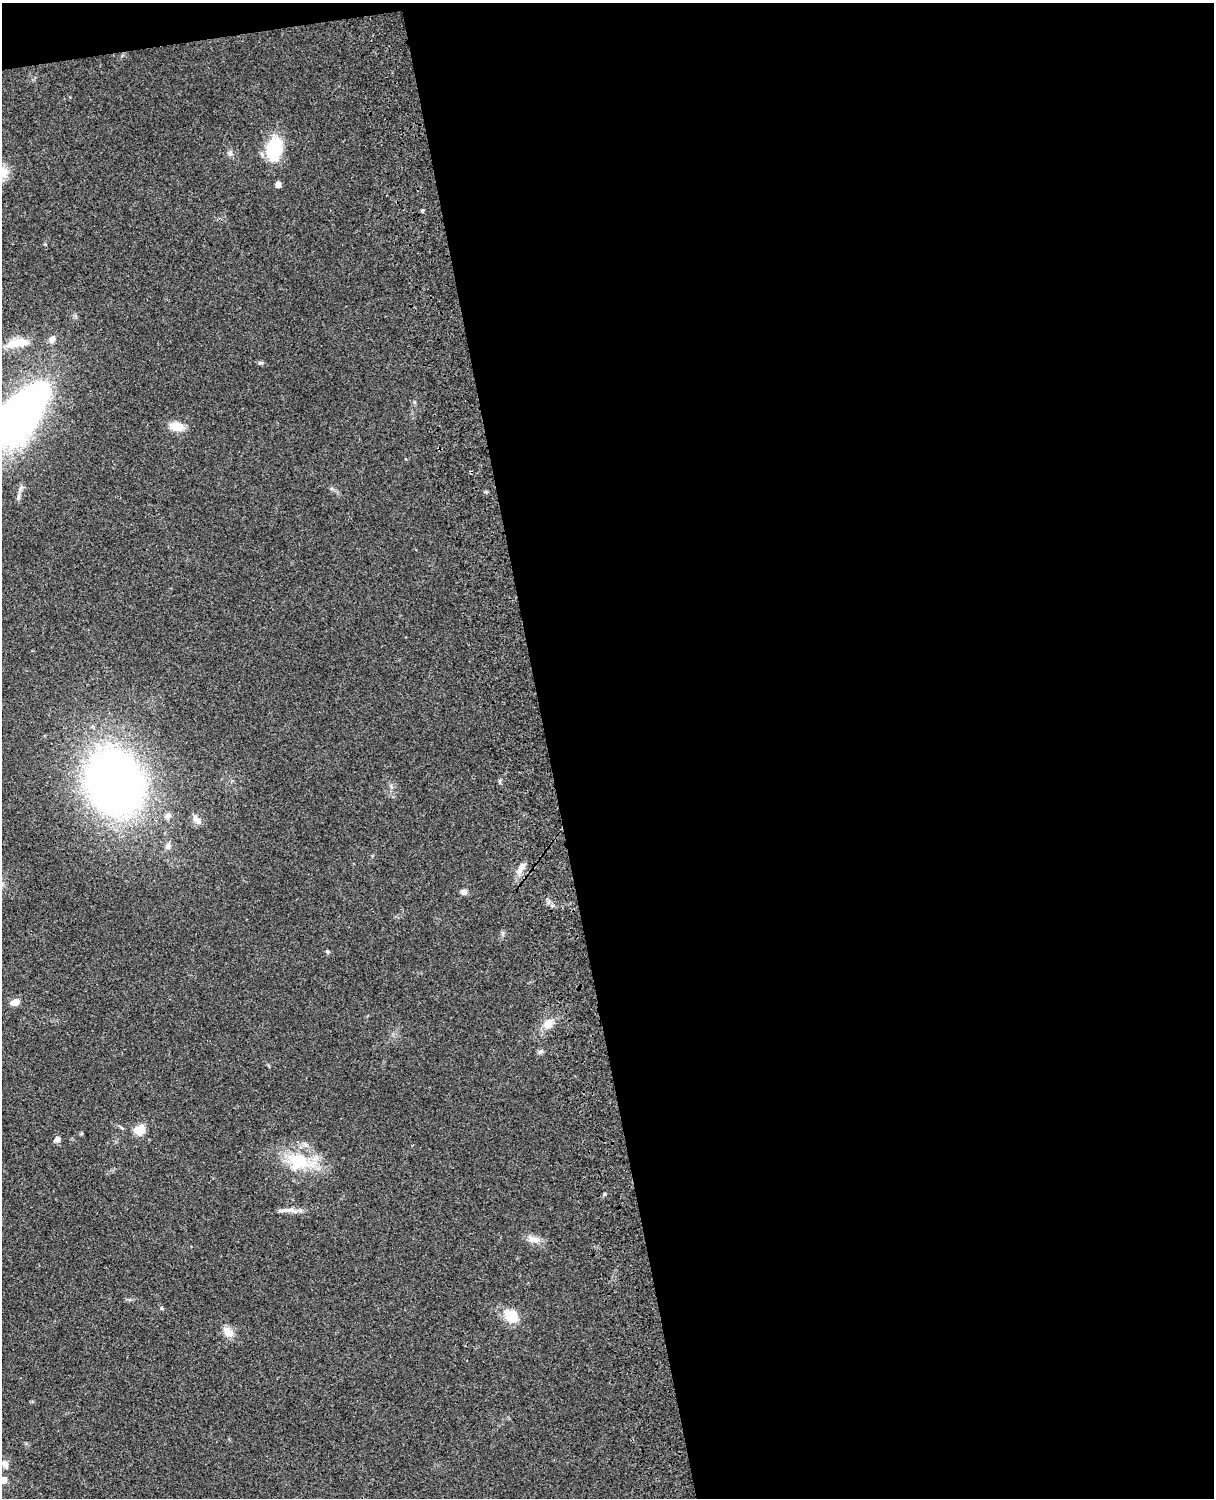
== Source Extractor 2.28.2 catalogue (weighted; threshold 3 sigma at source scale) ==
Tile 4 of 4 x 3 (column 4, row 1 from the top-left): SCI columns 3759-4970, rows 3268-4763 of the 5088 x 4926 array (HDU 1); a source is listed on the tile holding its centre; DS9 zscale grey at full resolution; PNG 1216 x 1500 px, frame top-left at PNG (2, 3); no overlay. Shown black and unused: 56% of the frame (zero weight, under 3 of 4 exposures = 6% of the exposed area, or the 3 px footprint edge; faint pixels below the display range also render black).
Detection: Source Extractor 2.28.2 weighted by HDU 2 'WHT'; one run over the whole footprint, this tile lists its part. Background 0.0871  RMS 0.0061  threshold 0.0272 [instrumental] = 3 sigma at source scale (4.5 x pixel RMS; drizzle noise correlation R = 1.50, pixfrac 1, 0.05/0.05 arcsec/px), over >= 5 px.
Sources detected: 32; all 32 listed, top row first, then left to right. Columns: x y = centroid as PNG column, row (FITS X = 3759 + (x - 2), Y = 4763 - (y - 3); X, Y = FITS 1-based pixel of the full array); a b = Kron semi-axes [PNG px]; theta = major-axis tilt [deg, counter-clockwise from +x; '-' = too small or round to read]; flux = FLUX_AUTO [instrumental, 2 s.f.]
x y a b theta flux
274 149 21 13 82 34
230 153 9 6 81 1.9
278 184 7 5 -89 2.3
422 211 5 4 - 0.81
45 244 4 4 - 0.57
52 339 10 7 62 2.9
17 343 31 10 9 12
260 363 6 4 0 0.98
23 413 84 38 56 240
177 426 14 9 -11 9.8
20 489 11 5 54 2
115 782 37 32 -67 580
168 815 10 7 33 2.2
197 820 15 7 -45 3.2
168 846 9 6 84 2.1
520 869 19 7 68 4.2
464 892 8 6 2 2.3
502 933 7 4 90 1
327 951 6 3 -19 0.73
15 1002 9 6 16 4.6
548 1023 13 11 22 5.8
541 1051 9 5 27 1.3
140 1130 10 8 28 11
57 1139 7 6 - 2.4
299 1161 36 25 -13 30
292 1211 22 6 -15 3.9
534 1240 17 8 -5 4.5
162 1308 6 4 -46 0.76
511 1316 19 13 -36 13
228 1332 16 10 -49 6.1
5 1464 10 7 -55 3.3
4 1480 8 6 65 2.4
Isophote crosses this tile's border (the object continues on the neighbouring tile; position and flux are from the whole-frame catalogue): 2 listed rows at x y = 23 413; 4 1480